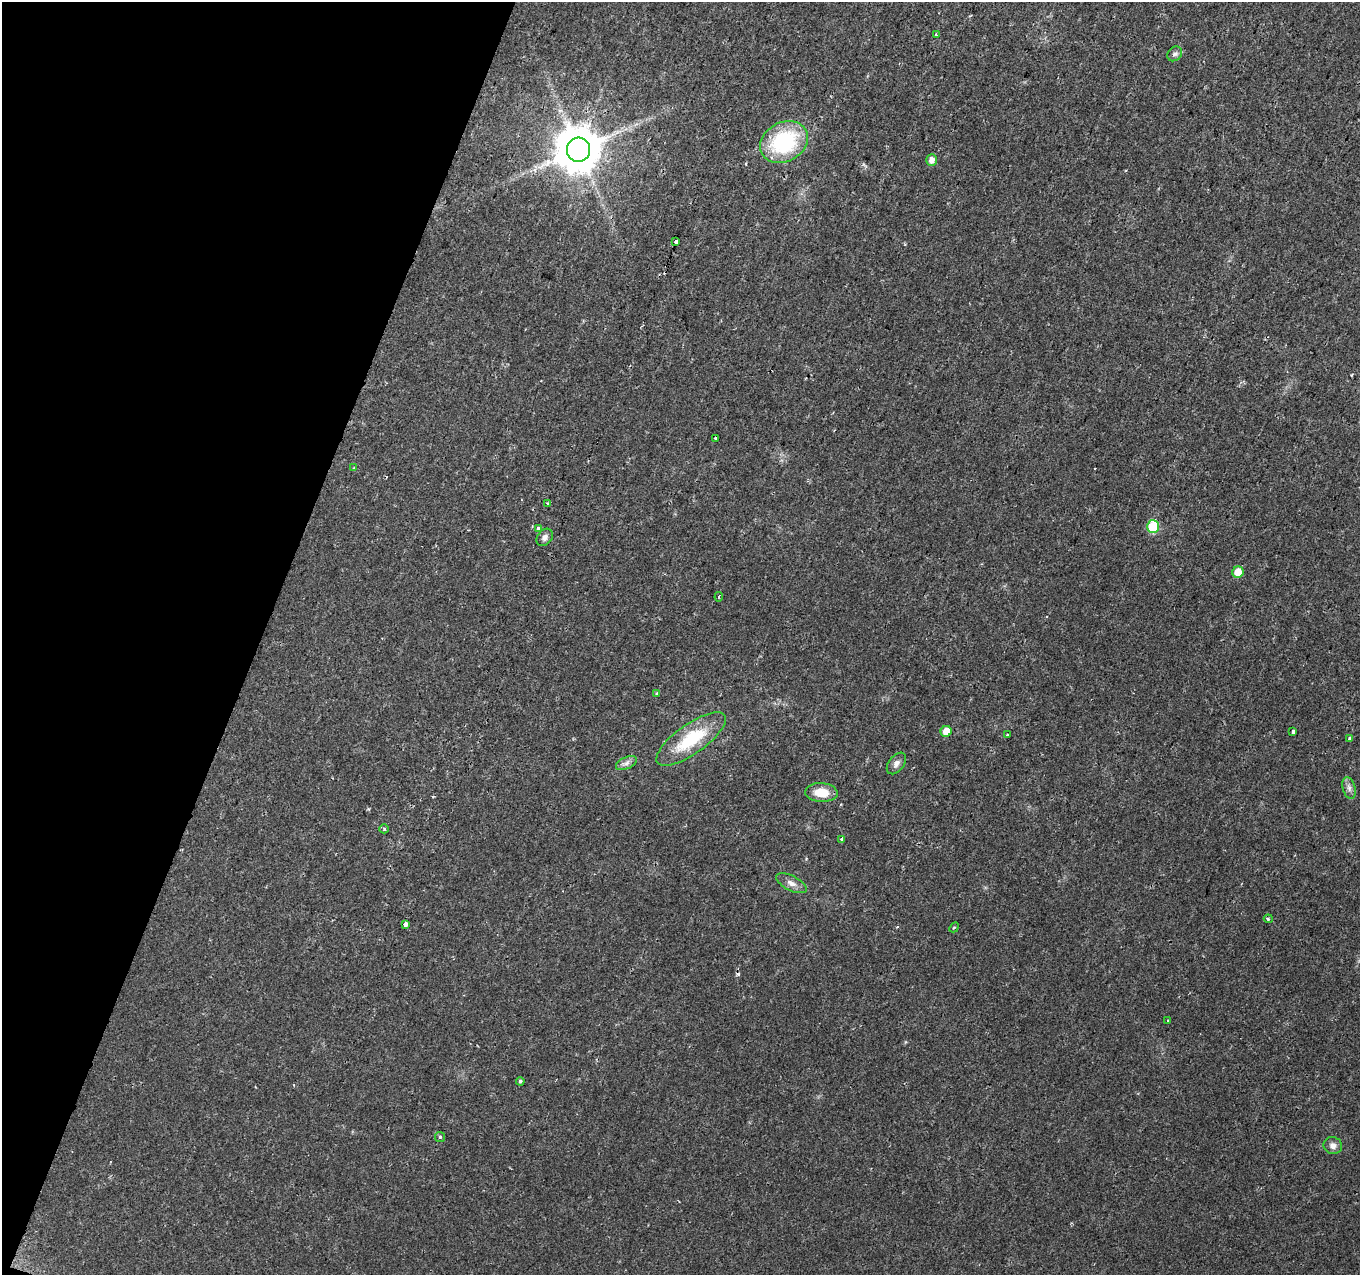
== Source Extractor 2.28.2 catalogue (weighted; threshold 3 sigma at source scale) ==
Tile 9 of 4 x 4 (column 1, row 3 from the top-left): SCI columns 21-1378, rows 1488-2760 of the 5462 x 5602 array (HDU 1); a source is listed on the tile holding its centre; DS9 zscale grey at full resolution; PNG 1362 x 1277 px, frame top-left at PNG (2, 2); each listed source drawn as its Kron ellipse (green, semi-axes under 4 px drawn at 4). Shown black and unused: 19% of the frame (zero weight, under 2 of 3 exposures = <1% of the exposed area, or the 3 px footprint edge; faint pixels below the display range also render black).
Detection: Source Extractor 2.28.2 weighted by HDU 2 'WHT'; one run over the whole footprint, this tile lists its part. Background 0.0289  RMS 0.0042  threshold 0.0189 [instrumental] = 3 sigma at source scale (4.5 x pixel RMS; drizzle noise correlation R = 1.50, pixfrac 1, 0.0396/0.0396 arcsec/px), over >= 5 px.
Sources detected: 35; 1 cosmic-ray / hot-pixel residue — neither listed nor drawn; the other 34 listed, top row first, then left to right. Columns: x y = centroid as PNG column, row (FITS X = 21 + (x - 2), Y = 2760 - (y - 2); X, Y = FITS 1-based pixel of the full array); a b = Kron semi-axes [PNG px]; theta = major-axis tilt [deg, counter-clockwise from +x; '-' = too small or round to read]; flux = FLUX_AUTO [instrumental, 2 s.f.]
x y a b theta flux
936 35 3 3 - 1.1
1175 54 8 6 46 1.4
784 142 25 19 29 41
578 150 12 11 - 1900
931 160 6 5 - 2.9
676 241 4 3 - 1.3
716 438 3 3 - 0.64
354 468 3 3 - 0.66
548 503 3 2 - 0.64
1153 527 6 6 - 29
538 528 4 3 - 2.9
545 537 10 7 51 1.9
1238 572 6 5 - 5.9
719 597 5 2 - 0.47
657 693 3 3 - 0.61
946 731 6 5 - 5.1
1293 732 4 3 - 4.2
1007 735 3 3 - 1.2
1350 738 4 3 - 1.3
691 739 41 15 35 24
626 763 11 5 25 1.9
896 763 12 7 53 2
1349 788 11 6 -75 1.8
821 792 16 9 -3 7.6
384 829 5 4 - 0.62
842 839 4 3 - 2.6
791 883 17 7 -27 2.7
1268 919 4 3 - 0.53
405 924 4 3 - 11
954 927 5 3 - 0.58
1168 1021 3 3 - 0.39
520 1081 4 4 - 0.74
440 1137 5 5 - 0.69
1333 1145 9 8 - 2.3